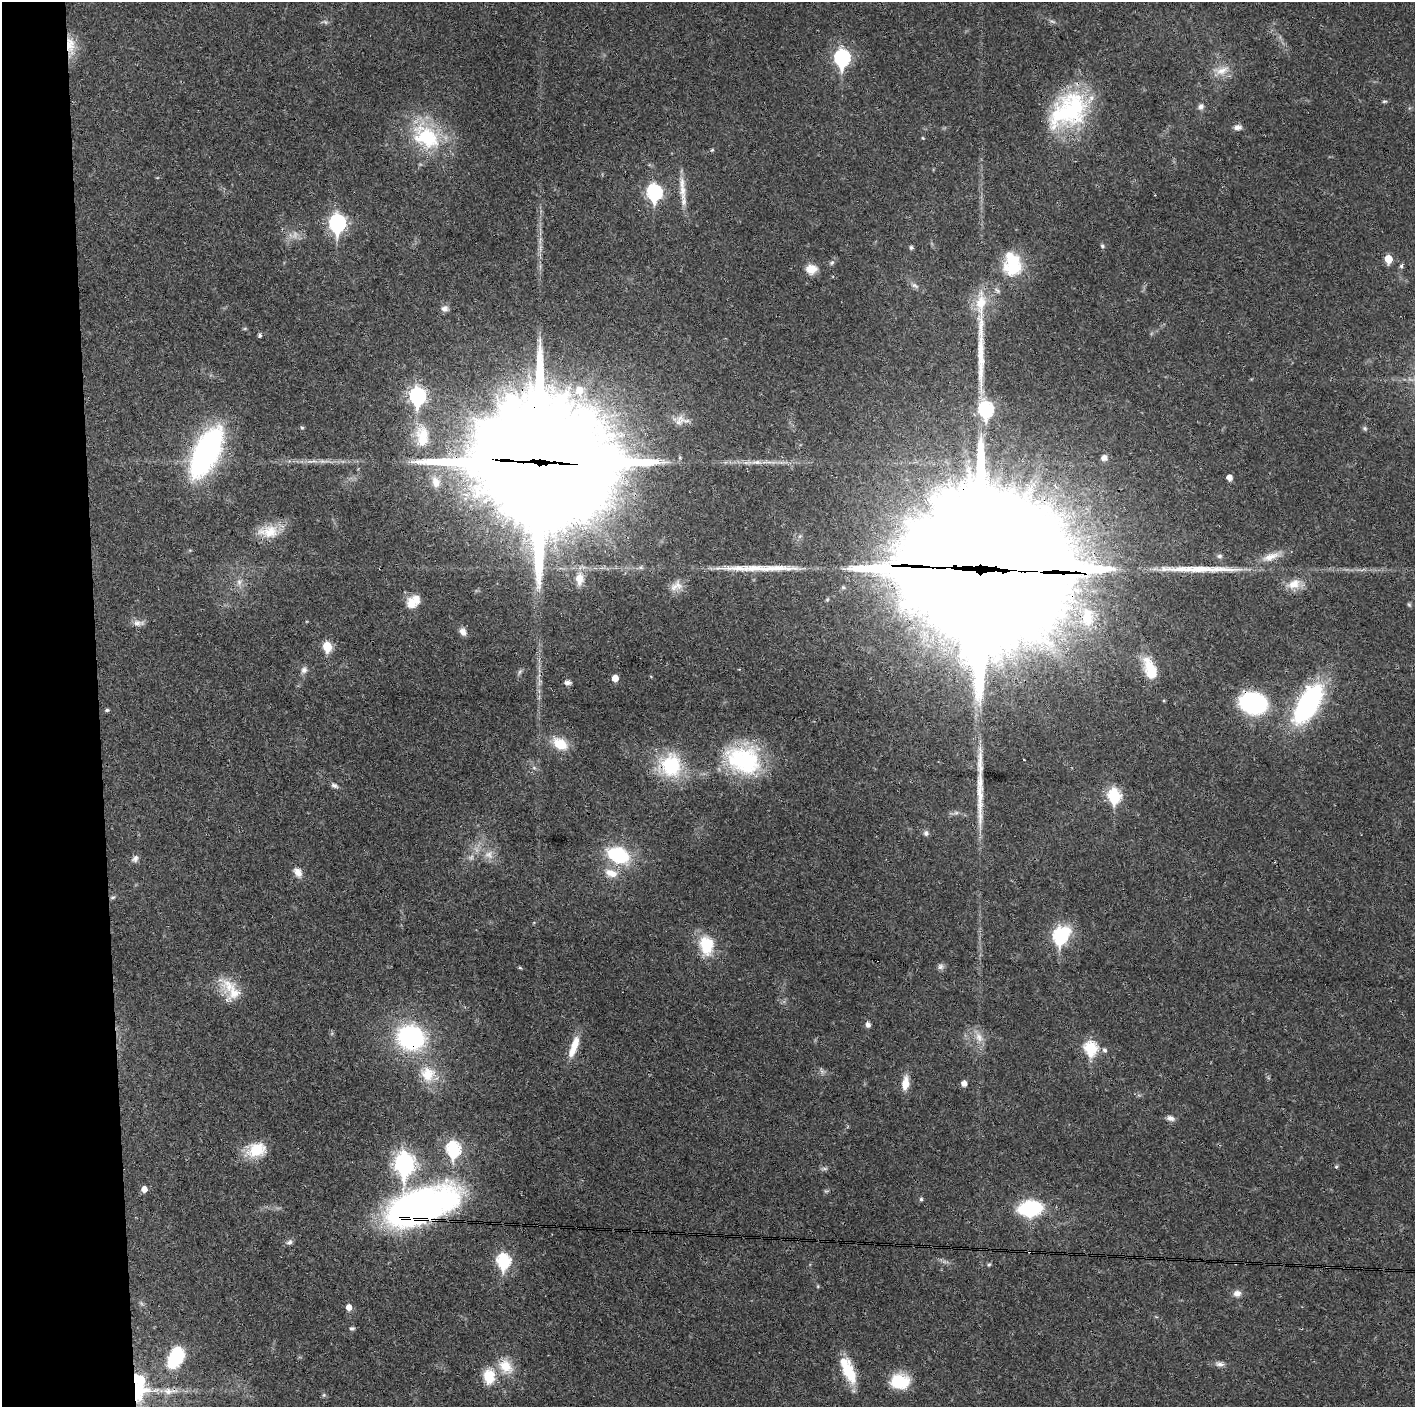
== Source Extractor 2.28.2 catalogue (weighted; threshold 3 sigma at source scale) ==
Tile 4 of 3 x 3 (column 1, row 2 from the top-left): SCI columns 1-1413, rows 1406-2810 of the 4239 x 4216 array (HDU 1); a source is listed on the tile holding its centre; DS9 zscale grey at full resolution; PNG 1417 x 1409 px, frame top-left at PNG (2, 2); no overlay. Shown black and unused: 7% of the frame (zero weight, under 3 of 4 exposures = <1% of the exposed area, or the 3 px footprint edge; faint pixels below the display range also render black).
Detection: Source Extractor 2.28.2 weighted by HDU 2 'WHT'; one run over the whole footprint, this tile lists its part. Background 0.0269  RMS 0.0024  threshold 0.0106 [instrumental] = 3 sigma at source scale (4.5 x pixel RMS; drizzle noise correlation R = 1.50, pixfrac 1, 0.05/0.05 arcsec/px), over >= 5 px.
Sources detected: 136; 3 too faint to see at this stretch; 2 inside a brighter object's white glare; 1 cosmic-ray / hot-pixel residue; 4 long thin detections or spike segments (spike, bleed or trail) — not listed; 10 inside a brighter listed object's ellipse — not listed separately; the other 116 listed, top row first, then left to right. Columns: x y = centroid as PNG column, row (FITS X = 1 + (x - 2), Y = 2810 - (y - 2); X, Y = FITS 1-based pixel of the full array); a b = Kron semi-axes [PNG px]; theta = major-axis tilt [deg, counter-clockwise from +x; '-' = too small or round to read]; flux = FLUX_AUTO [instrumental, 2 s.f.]
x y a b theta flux
1052 21 10 3 -15 0.52
325 22 7 4 -44 0.46
70 45 27 11 -84 4.3
842 58 9 7 -89 51
1222 70 22 10 21 3.1
1384 101 7 3 8 0.34
1201 106 8 7 - 0.92
1068 111 52 35 39 29
1238 127 10 7 3 1.1
426 137 41 29 -37 20
923 138 4 3 - 0.2
712 150 6 4 44 0.3
682 183 20 8 -87 2.3
654 192 8 7 - 43
337 223 9 7 -90 63
1102 246 6 5 - 0.43
911 248 5 5 - 0.52
1388 259 6 5 - 5.4
832 263 8 5 49 0.57
1013 264 27 22 79 11
1401 266 6 5 - 0.53
811 269 12 10 1 3.2
915 286 11 6 -26 0.91
997 290 10 5 -43 0.7
981 303 38 14 87 7.4
445 309 10 8 5 0.99
260 335 5 4 - 0.54
579 390 10 9 - 3.2
417 396 9 7 -87 60
986 409 8 7 - 40
302 428 5 5 - 0.3
1365 428 7 6 - 0.46
422 436 33 18 -86 7.7
206 451 49 21 65 57
1104 458 6 6 - 1.5
538 462 51 44 -10 8000
757 462 14 6 -4 1.4
1229 477 5 5 - 1.7
436 482 12 8 -73 1.7
556 505 12 8 -86 65
268 531 29 16 2 5.2
1219 556 8 6 1 0.58
1271 557 27 10 20 3.5
579 579 19 12 88 3.4
978 580 89 76 -79 8900
239 582 9 6 -90 1.1
1294 584 21 13 22 3.5
676 586 19 13 29 2.4
411 603 16 11 -65 3
1409 605 6 5 - 0.35
1087 617 34 21 89 12
138 623 16 8 1 1.3
463 632 9 7 -66 1.5
327 646 6 5 - 10
1150 669 29 14 -69 7.1
304 670 10 8 68 1
651 677 5 3 - 0.19
615 678 5 5 - 2.4
568 682 8 6 -8 0.81
1254 703 21 16 -14 37
1308 703 38 17 59 45
107 710 5 4 - 0.36
560 744 20 13 -35 5.1
743 760 44 33 -23 24
1024 760 3 3 - 0.27
980 764 52 7 -89 5.5
671 765 31 27 -77 15
534 768 6 4 -19 0.41
334 785 9 6 -30 0.77
1114 796 8 6 -84 27
926 833 8 7 - 0.7
489 855 13 12 - 2.5
618 855 22 14 -23 17
135 859 10 8 48 1
298 872 13 9 -58 1.9
611 873 17 10 -17 3.3
113 897 8 5 18 0.47
1060 936 10 8 62 38
706 945 24 17 -83 8.2
940 967 8 8 - 0.78
520 968 6 4 -2 0.29
234 993 32 24 -34 6.8
868 1025 6 5 - 0.95
411 1037 25 22 -22 35
979 1037 16 10 -59 2.4
574 1046 31 9 70 4.2
1091 1048 7 7 - 23
1105 1050 7 5 -68 0.64
428 1074 23 21 -43 6.9
905 1083 18 8 82 3
964 1083 5 5 - 1.5
1170 1118 10 6 -14 1.1
453 1149 8 7 - 34
256 1150 24 16 14 7
404 1164 10 8 -87 120
1336 1167 4 4 - 0.32
824 1169 9 4 0 0.54
144 1189 6 5 - 1.6
921 1199 5 4 - 0.4
420 1206 72 31 20 100
1030 1208 18 12 6 22
289 1242 9 6 29 0.74
503 1261 8 7 - 31
989 1265 6 4 66 0.34
818 1286 5 3 - 0.24
1237 1293 10 8 9 1.4
349 1307 5 5 - 1.9
352 1328 7 5 8 0.43
175 1357 26 16 65 12
1220 1364 13 7 -9 1.1
506 1366 22 16 -51 5.2
849 1372 29 14 -66 7.9
489 1376 20 15 -88 5.4
900 1381 19 16 -2 8.5
139 1391 34 27 7 14
324 1395 6 5 - 0.38
Overlapping masked pixels (flux is a lower limit): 11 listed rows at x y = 70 45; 1068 111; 426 137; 206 451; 538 462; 978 580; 1254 703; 671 765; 411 1037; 420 1206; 139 1391